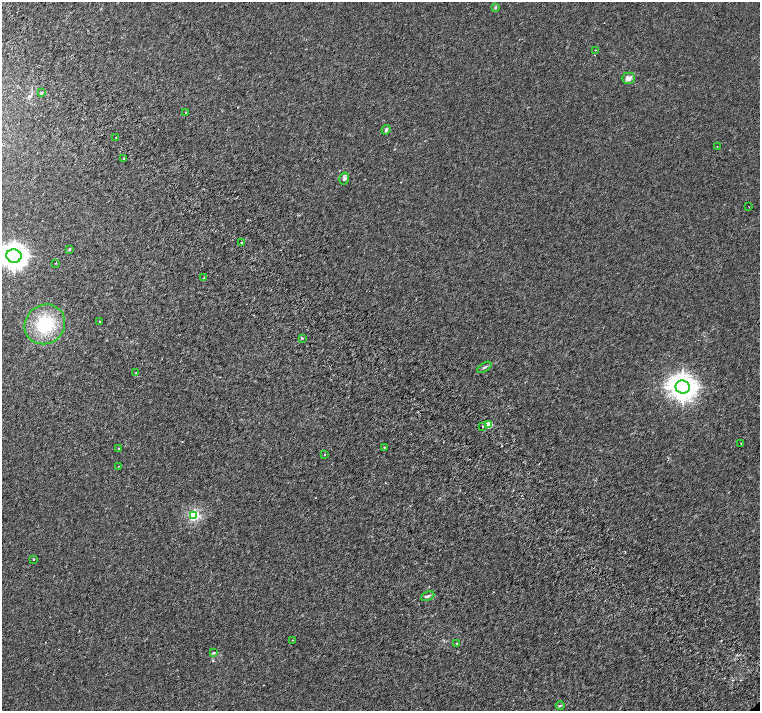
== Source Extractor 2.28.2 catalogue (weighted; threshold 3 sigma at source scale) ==
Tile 11 of 4 x 4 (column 3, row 3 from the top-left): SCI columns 3083-4597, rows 1697-3113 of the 6161 x 6161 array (HDU 1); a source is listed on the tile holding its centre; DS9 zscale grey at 2 x 2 block average (1 PNG px = mean of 2 x 2 image px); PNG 762 x 713 px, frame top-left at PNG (2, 2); each listed source drawn as its Kron ellipse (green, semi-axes under 4 px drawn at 4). Shown black and unused: <1% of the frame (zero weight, under 3 of 6 exposures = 3% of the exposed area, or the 3 px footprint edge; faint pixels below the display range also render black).
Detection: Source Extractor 2.28.2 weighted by HDU 2 'WHT'; one run over the whole footprint, this tile lists its part. Background 8.20e-04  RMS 0.0013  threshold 0.00539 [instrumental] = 3 sigma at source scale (4.09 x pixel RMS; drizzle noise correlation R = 1.36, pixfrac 0.8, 0.0396/0.0396 arcsec/px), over >= 5 px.
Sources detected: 36; all 36 listed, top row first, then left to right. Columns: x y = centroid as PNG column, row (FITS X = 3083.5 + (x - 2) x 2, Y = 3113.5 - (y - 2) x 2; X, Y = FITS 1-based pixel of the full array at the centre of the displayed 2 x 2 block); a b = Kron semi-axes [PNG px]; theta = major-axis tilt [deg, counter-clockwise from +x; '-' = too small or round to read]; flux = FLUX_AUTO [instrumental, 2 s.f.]
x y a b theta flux
495 7 4 3 - 0.33
596 50 2 2 - 0.13
628 78 6 5 - 1.5
42 93 4 3 - 0.28
186 113 2 2 - 0.21
386 130 5 3 - 0.64
116 138 2 2 - 0.3
717 146 2 2 - 0.2
124 158 2 2 - 0.2
344 178 6 4 77 0.69
749 207 2 2 - 0.095
242 243 2 2 - 0.17
69 249 3 3 - 0.24
14 256 7 7 - 210
56 263 3 2 - 0.19
204 278 3 2 - 0.16
99 322 2 2 - 0.14
45 324 21 19 40 13
302 338 3 2 - 0.25
484 367 8 3 31 0.46
136 373 3 3 - 0.18
683 387 7 6 - 230
489 425 3 3 - 7.4
483 426 3 2 - 0.21
741 443 2 2 - 0.17
384 447 2 2 - 0.23
119 448 2 2 - 0.13
325 454 2 2 - 0.25
119 466 2 2 - 0.092
194 515 3 3 - 29
34 559 2 2 - 0.17
428 596 7 3 26 0.5
293 640 2 2 - 0.12
457 643 3 3 - 0.2
214 653 3 3 - 0.32
560 705 4 3 - 0.29
Isophote crosses this tile's border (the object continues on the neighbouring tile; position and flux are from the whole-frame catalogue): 1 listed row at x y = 14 256
Diffuse or blended objects may show on this block-average render without a row.